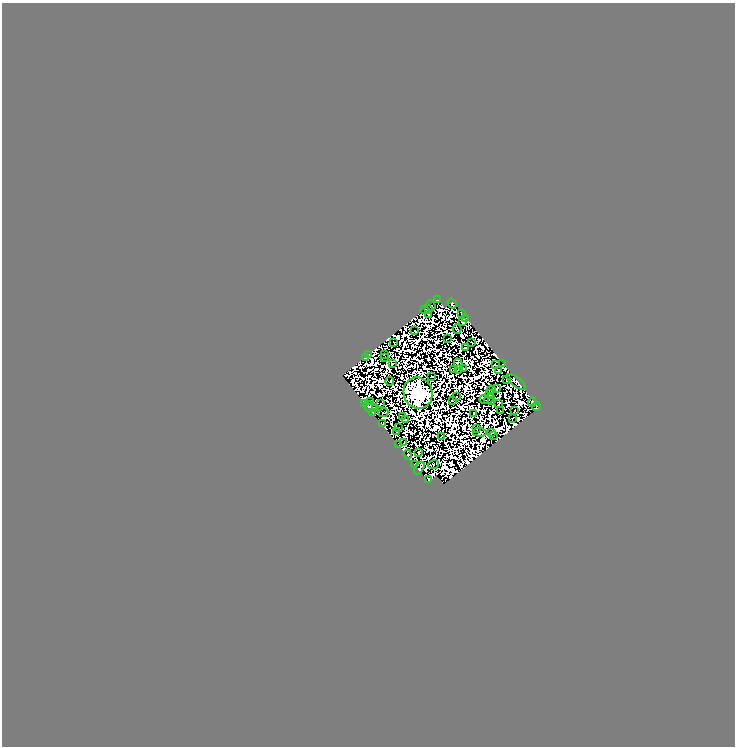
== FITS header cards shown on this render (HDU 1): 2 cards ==
NAXIS1  =                  733
NAXIS2  =                  744

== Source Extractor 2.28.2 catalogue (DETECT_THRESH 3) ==
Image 733 x 744 px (HDU 1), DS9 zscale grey, 1 PNG px = 1 image px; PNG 737 x 748 px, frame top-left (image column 1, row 744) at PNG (2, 3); each listed source drawn as its Kron ellipse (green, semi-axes under 4 px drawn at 4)
Background 0.121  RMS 1.8e-05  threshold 5.30e-05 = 3 sigma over >= 5 px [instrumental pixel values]
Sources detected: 143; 71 with non-positive FLUX_AUTO (blend fragments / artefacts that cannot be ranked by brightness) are neither listed nor drawn; the other 72 listed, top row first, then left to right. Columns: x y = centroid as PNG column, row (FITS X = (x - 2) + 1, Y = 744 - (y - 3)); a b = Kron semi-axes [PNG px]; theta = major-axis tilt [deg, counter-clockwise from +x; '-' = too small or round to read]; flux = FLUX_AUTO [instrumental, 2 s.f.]
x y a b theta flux
437 300 3 2 - 0.84
452 304 5 3 - 2.3
431 306 5 2 - 0.16
425 309 3 2 - 0.38
428 310 2 2 - 0.45
429 314 4 2 - 0.41
462 314 4 2 - 2.2
466 319 3 2 - 1.4
462 321 4 4 - 3.1
457 329 5 3 - 0.33
415 331 2 2 - 0.5
448 339 3 2 - 1.5
394 342 2 2 - 1.4
471 342 3 2 - 0.34
465 348 2 2 - 0.42
384 354 2 2 - 0.51
369 355 3 2 - 0.73
384 357 3 2 - 0.35
366 358 4 3 - 3.4
392 364 2 2 - 0.66
458 364 5 4 - 2.1
503 364 3 2 - 0.66
495 365 3 2 - 0.16
463 368 2 2 - 0.62
454 369 3 2 - 0.27
458 369 2 2 - 0.68
498 370 4 2 - 1
432 377 3 2 - 0.88
506 380 3 2 - 0.39
390 381 4 2 - 1.1
516 382 11 4 -36 5.6
497 388 3 2 - 0.34
491 390 4 2 - 0.8
418 393 16 14 -70 1200
489 394 4 2 - 0.1
456 397 2 2 - 0.21
489 399 6 2 39 0.38
452 400 3 2 - 0.27
484 400 4 2 - 0.38
371 401 3 2 - 1.8
492 402 2 2 - 0.072
532 402 4 3 - 1.1
364 403 3 2 - 0.31
499 403 4 2 - 0.34
381 404 3 2 - 0.12
536 406 5 3 - 0.3
370 407 6 5 - 2.2
376 409 3 2 - 0.21
500 411 2 2 - 0.62
515 411 2 2 - 0.65
373 412 3 2 - 0.14
383 412 5 2 - 0.071
474 413 3 2 - 0.37
403 417 3 2 - 0.19
513 418 2 2 - 1.3
405 420 3 2 - 0.39
382 423 4 2 - 0.53
398 428 4 2 - 0.57
477 428 3 2 - 0.53
397 431 3 2 - 1.2
480 432 7 3 -4 0.062
492 433 3 2 - 0.49
493 435 2 2 - 0.039
441 437 3 2 - 0.027
404 443 3 2 - 0.061
399 445 3 2 - 0.1
419 453 3 2 - 1.6
408 455 5 3 - 0.95
433 464 5 2 - 0.31
414 465 2 2 - 1.3
419 468 7 3 59 1
429 479 3 3 - 0.17
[71 non-positive-flux detections neither listed nor drawn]